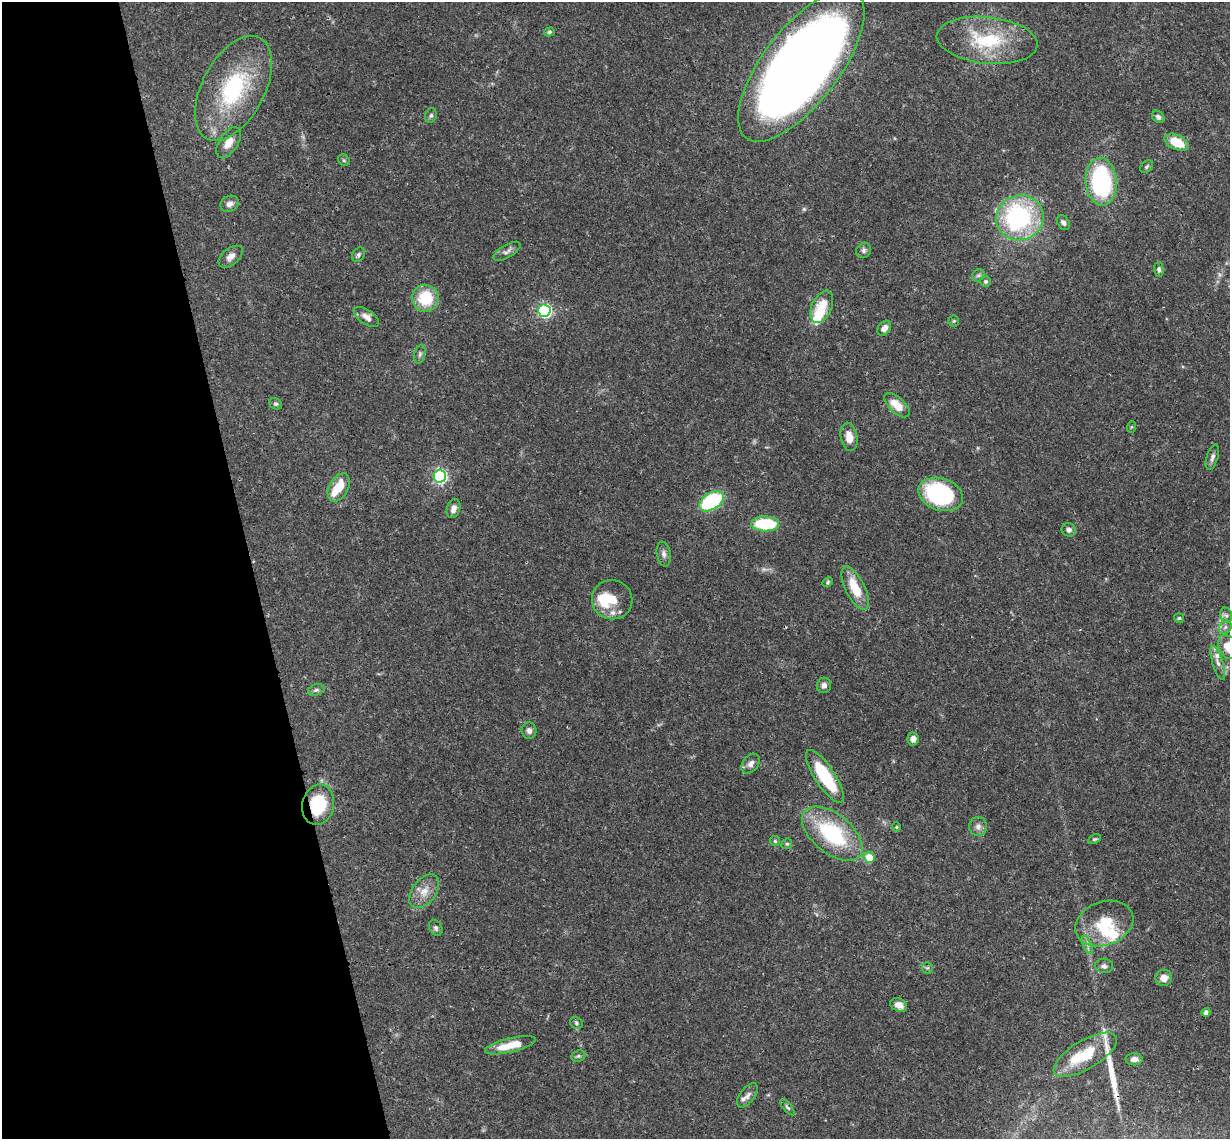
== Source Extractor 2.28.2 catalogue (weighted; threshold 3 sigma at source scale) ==
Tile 5 of 4 x 4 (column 1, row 2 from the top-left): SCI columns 60-1287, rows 2539-3675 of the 5026 x 4964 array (HDU 1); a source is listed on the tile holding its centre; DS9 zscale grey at full resolution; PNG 1232 x 1141 px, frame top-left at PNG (2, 2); each listed source drawn as its Kron ellipse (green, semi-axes under 4 px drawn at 4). Shown black and unused: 20% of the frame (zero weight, under 3 of 4 exposures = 6% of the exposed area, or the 3 px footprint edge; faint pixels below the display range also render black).
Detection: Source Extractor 2.28.2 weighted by HDU 2 'WHT'; one run over the whole footprint, this tile lists its part. Background 0.0422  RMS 0.0029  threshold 0.0129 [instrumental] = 3 sigma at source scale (4.5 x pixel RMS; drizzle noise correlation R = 1.50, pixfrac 1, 0.05/0.05 arcsec/px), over >= 5 px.
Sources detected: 88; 2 inside a brighter object's white glare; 1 long thin detection or spike segment (spike, bleed or trail) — neither listed nor drawn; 6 inside a brighter listed object's ellipse — not listed separately; the other 79 listed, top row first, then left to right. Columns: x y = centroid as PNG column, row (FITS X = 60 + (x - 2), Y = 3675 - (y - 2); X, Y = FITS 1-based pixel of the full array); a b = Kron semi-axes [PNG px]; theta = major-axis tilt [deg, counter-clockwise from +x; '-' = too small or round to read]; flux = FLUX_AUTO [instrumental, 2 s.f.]
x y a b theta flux
549 32 5 4 - 0.47
987 40 51 23 -6 19
801 66 91 38 53 370
233 88 57 31 62 30
431 115 7 5 74 0.65
1158 117 7 5 -41 0.77
1177 142 13 7 -25 7.5
229 143 17 9 57 3.2
344 160 6 5 - 0.44
1147 167 7 5 47 0.54
1101 182 24 15 -86 33
230 204 9 7 28 1.6
1020 218 24 22 21 42
1063 223 8 5 -54 0.9
864 250 8 7 - 0.83
507 251 15 6 29 1.3
358 255 8 5 59 0.69
231 257 14 8 39 1.8
1159 269 7 5 -89 0.63
978 275 7 5 43 0.67
986 282 5 5 - 0.53
425 298 13 13 - 11
822 307 17 10 66 7.7
544 311 6 6 - 60
366 317 14 7 -35 2
954 321 5 5 - 0.35
884 328 8 6 53 1.8
420 354 9 5 76 0.74
276 404 7 5 -27 0.51
897 405 16 7 -43 4.5
1131 427 6 4 71 0.32
849 437 14 8 -80 3.2
1212 457 13 5 73 1.1
440 476 6 6 - 58
339 487 15 9 63 6.7
941 494 23 16 -18 33
711 501 13 8 33 27
454 508 10 6 72 1.6
765 524 14 7 -1 15
1069 530 7 6 - 1.2
664 554 12 7 -81 1.2
828 582 6 4 29 0.45
855 588 24 9 -64 7.7
612 600 20 19 - 6.3
1226 615 8 6 -73 0.8
1179 618 5 5 - 0.4
1225 627 7 5 46 0.76
1228 647 13 9 -60 5.1
1218 663 17 5 -73 1.6
824 685 7 7 - 1.1
316 690 8 5 18 0.67
529 731 8 7 - 1.1
913 739 6 5 - 1.4
751 764 11 7 52 1.5
825 776 31 10 -57 17
318 805 20 15 77 14
896 827 5 4 - 0.34
978 827 9 9 - 1.3
832 834 36 19 -39 24
1094 839 7 4 25 0.41
775 841 5 5 - 0.45
787 844 5 5 - 0.44
869 857 5 5 - 4.7
424 891 19 11 53 3.6
1104 923 30 22 20 11
436 928 8 6 -63 0.7
1087 945 10 3 -69 0.69
1104 966 9 7 -7 0.9
927 968 6 5 - 0.55
1164 978 8 8 - 2.3
899 1005 8 6 -24 2
1206 1012 4 4 - 1.1
576 1023 7 5 -39 0.58
510 1045 26 7 13 6
1085 1055 36 14 31 11
578 1056 7 5 21 0.55
1134 1059 8 6 2 1.4
747 1095 14 7 53 1.4
787 1107 10 4 -49 0.55
Overlapping masked pixels (flux is a lower limit): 2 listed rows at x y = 801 66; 318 805
Isophote crosses this tile's border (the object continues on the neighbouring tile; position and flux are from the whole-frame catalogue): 2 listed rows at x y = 801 66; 1228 647